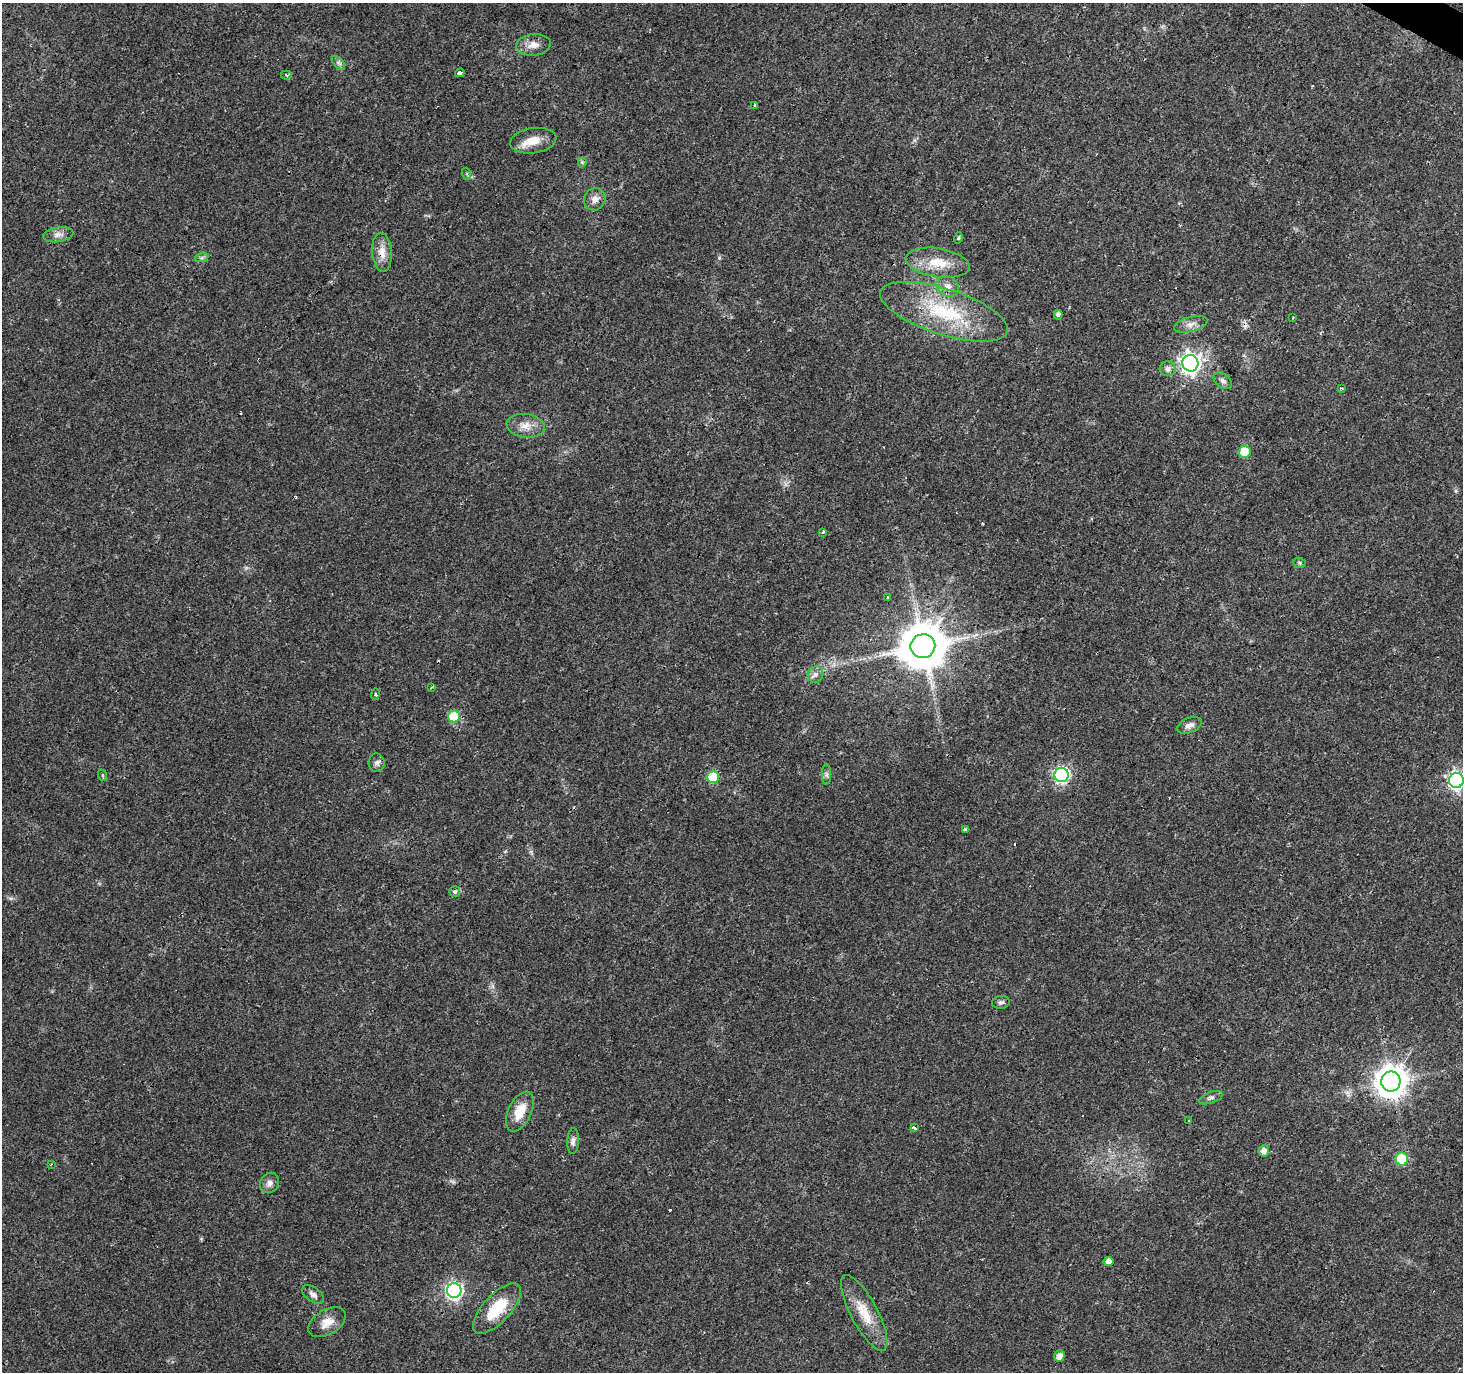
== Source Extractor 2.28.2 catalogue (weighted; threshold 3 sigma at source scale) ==
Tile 10 of 4 x 4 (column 2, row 3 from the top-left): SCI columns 1465-2925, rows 1626-2995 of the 5848 x 5924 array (HDU 1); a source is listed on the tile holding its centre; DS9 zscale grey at full resolution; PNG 1465 x 1374 px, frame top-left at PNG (2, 3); each listed source drawn as its Kron ellipse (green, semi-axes under 4 px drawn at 4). Shown black and unused: <1% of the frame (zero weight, under 3 of 4 exposures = <1% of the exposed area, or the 3 px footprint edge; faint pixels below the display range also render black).
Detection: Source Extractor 2.28.2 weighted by HDU 2 'WHT'; one run over the whole footprint, this tile lists its part. Background 0.0278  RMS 0.0032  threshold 0.0145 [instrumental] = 3 sigma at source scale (4.5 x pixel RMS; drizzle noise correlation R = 1.50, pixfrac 1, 0.0396/0.0396 arcsec/px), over >= 5 px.
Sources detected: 69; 9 cosmic-ray / hot-pixel residue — neither listed nor drawn; the other 60 listed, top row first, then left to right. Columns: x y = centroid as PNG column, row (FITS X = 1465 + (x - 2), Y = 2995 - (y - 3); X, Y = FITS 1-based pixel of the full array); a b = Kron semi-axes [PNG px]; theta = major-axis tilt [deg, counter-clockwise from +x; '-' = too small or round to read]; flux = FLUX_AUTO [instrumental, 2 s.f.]
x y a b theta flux
533 45 17 11 6 3.1
338 63 8 5 -46 0.81
460 73 5 4 - 3
286 75 5 4 - 0.42
755 105 4 3 - 1.1
533 141 23 12 8 5.1
582 162 5 5 - 0.44
467 174 6 4 -72 0.42
595 199 11 10 - 2.1
58 235 15 7 8 1.9
958 238 6 4 74 0.44
382 252 19 10 -86 3.8
202 257 7 4 20 0.63
938 263 32 14 -9 8
948 286 12 9 -35 2.4
944 312 66 23 -18 26
1058 314 4 4 - 1.1
1293 318 3 2 - 0.38
1191 324 17 7 15 2.3
1190 363 8 8 - 170
1168 369 8 7 - 1.6
1223 381 10 6 -38 1.2
1341 388 3 2 - 0.37
526 426 19 12 -6 3.8
1245 452 6 6 - 11
823 532 3 3 - 2.1
1299 563 6 5 - 0.47
888 597 3 3 - 0.5
923 646 12 12 - 1500
815 674 8 7 - 1.4
431 688 3 3 - 0.37
375 694 6 3 81 0.5
454 716 6 6 - 13
1189 725 13 7 21 1.7
377 763 9 8 - 1.2
102 775 6 4 -71 0.37
827 775 10 4 -89 0.83
1062 775 7 7 - 66
713 777 6 6 - 17
1456 780 7 7 - 99
965 829 4 3 - 4.4
455 892 5 5 - 0.71
1001 1002 9 6 7 0.83
1391 1081 10 9 - 480
1211 1098 12 5 20 1.1
520 1112 21 11 65 6.1
1189 1120 3 2 - 0.5
915 1128 4 3 - 28
573 1141 13 6 87 1.3
1264 1151 6 5 - 1.9
1402 1159 6 6 - 18
51 1165 3 3 - 0.4
270 1183 11 9 54 1.6
1108 1262 5 4 - 2.2
454 1290 7 7 - 87
313 1294 12 7 -35 1.5
497 1308 32 13 47 12
864 1313 42 13 -62 8.7
327 1322 20 12 31 4
1059 1356 6 5 - 2.1
Overlapping masked pixels (flux is a lower limit): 2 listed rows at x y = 382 252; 923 646
Isophote crosses this tile's border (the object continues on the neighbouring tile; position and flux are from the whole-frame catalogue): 1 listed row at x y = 1456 780